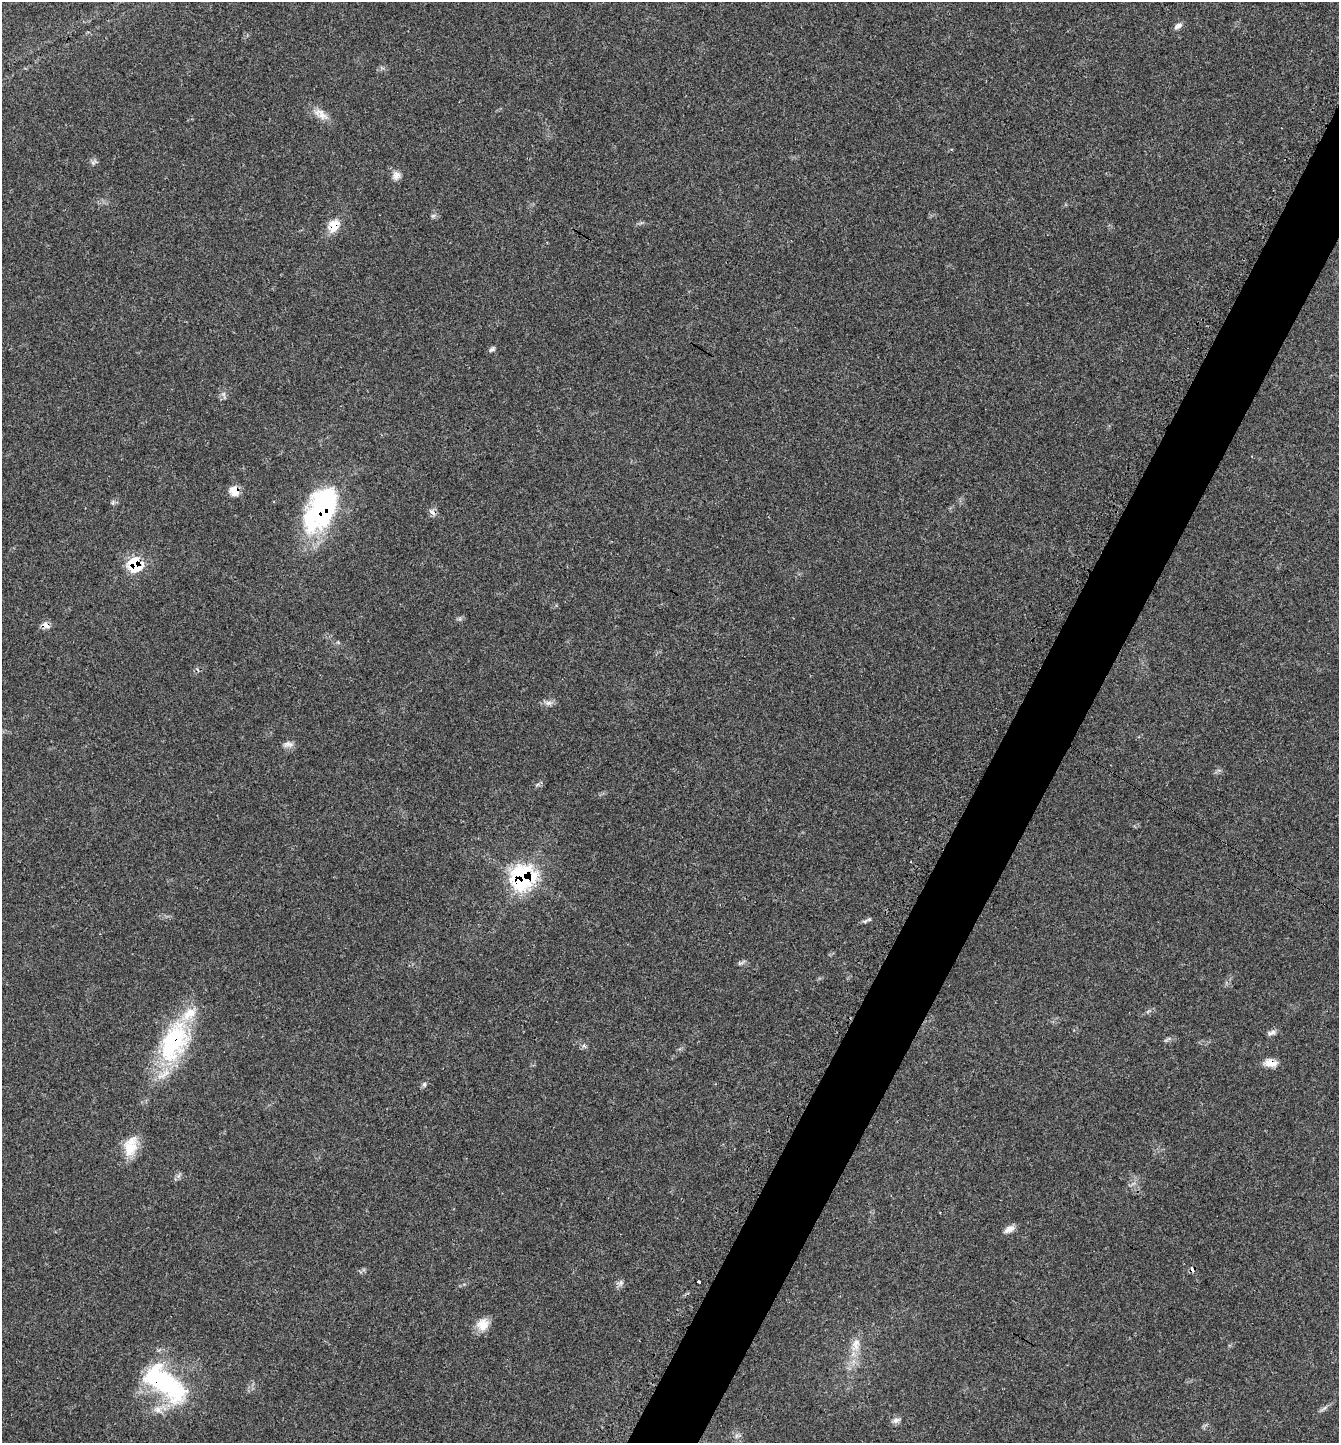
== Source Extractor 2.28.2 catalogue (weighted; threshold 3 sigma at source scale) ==
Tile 10 of 4 x 4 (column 2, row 3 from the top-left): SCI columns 1522-2858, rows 1484-2924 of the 5851 x 5844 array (HDU 1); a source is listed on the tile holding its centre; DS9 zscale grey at full resolution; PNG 1341 x 1445 px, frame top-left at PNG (2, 2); no overlay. Shown black and unused: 5% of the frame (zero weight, under 3 of 4 exposures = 2% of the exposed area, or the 3 px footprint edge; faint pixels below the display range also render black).
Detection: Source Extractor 2.28.2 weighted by HDU 2 'WHT'; one run over the whole footprint, this tile lists its part. Background 0.0451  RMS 0.0045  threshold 0.0202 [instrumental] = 3 sigma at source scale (4.5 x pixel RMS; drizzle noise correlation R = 1.50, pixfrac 1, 0.05/0.05 arcsec/px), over >= 5 px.
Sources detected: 34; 2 inside a brighter object's white glare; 2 cosmic-ray / hot-pixel residue — not listed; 2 inside a brighter listed object's ellipse — not listed separately; the other 28 listed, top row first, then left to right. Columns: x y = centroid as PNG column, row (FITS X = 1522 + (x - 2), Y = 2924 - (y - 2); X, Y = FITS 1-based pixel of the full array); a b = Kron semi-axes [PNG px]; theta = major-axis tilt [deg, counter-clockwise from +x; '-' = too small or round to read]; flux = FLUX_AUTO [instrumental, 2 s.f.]
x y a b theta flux
1178 26 11 6 32 1.8
321 114 22 11 -37 4.7
94 162 11 5 18 1
396 175 11 10 - 2.5
433 216 7 4 1 0.8
333 226 17 14 57 6.4
492 349 8 5 35 0.99
234 491 12 10 -53 4.9
324 511 48 31 72 51
432 512 12 5 -44 1.6
135 565 12 11 - 20
45 625 11 7 -22 2.5
548 703 9 6 14 1.8
288 744 14 8 2 2.1
522 878 13 12 - 100
865 921 10 4 33 0.97
1272 1033 12 6 16 1.6
174 1042 58 31 67 49
1271 1063 16 9 -13 4.2
424 1084 7 4 82 0.81
131 1146 28 17 77 9.6
1009 1229 14 7 28 2.7
698 1282 3 3 - 2.2
621 1283 9 4 81 1.2
483 1325 17 15 52 5.3
856 1344 21 10 76 5.4
165 1383 64 27 -38 54
896 1420 11 6 17 1.6
Overlapping masked pixels (flux is a lower limit): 9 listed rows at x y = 333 226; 234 491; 324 511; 135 565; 45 625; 522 878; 174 1042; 1271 1063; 165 1383